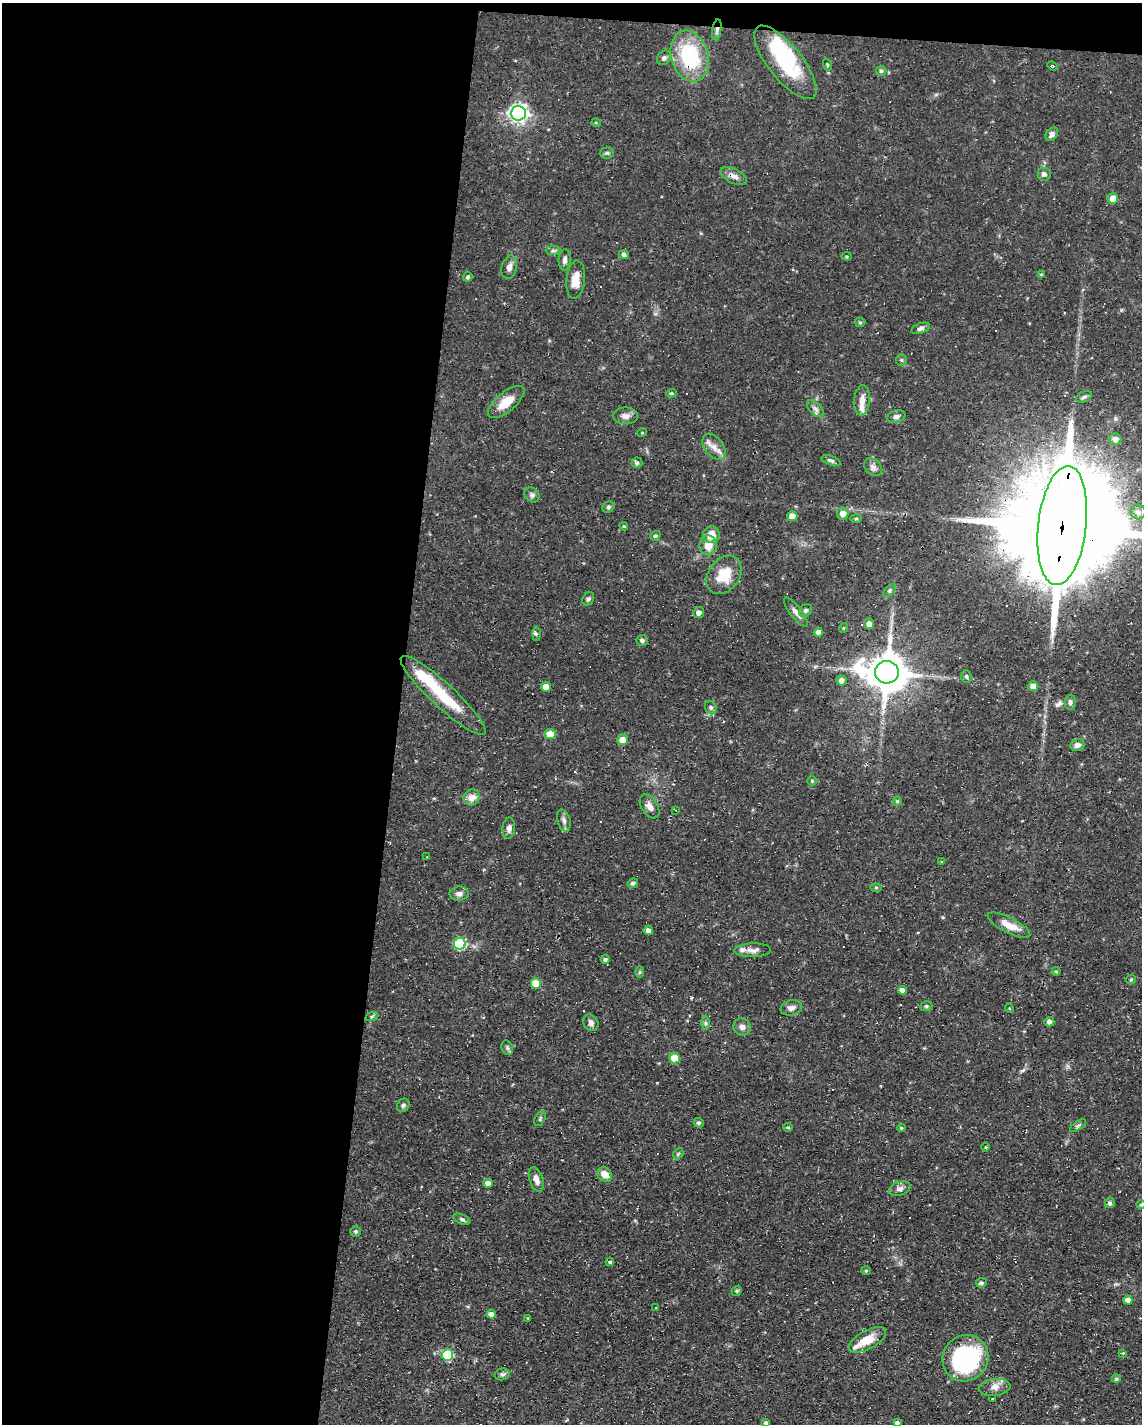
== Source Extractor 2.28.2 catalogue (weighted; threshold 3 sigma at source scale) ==
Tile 1 of 4 x 3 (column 1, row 1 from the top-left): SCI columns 1-1140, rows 3059-4480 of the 4561 x 4584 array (HDU 1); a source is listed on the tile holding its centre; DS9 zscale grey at full resolution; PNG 1144 x 1426 px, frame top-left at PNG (2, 3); each listed source drawn as its Kron ellipse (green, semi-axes under 4 px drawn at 4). Shown black and unused: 36% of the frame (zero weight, under 3 of 4 exposures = <1% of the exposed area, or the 3 px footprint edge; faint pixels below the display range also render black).
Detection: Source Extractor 2.28.2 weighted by HDU 2 'WHT'; one run over the whole footprint, this tile lists its part. Background 0.0541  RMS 0.0032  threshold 0.0144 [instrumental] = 3 sigma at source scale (4.5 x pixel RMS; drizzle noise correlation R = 1.50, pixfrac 1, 0.05/0.05 arcsec/px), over >= 5 px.
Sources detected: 157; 3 inside a brighter object's white glare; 14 cosmic-ray / hot-pixel residue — neither listed nor drawn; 3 inside a brighter listed object's ellipse — not listed separately; the other 137 listed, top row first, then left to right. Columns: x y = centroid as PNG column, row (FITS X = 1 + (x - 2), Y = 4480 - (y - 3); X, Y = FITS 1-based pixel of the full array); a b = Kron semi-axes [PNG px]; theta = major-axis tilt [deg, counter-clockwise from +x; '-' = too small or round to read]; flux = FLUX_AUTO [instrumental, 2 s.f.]
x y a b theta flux
717 30 10 4 82 0.93
690 56 26 18 -73 24
664 58 8 6 50 0.97
785 62 45 17 -51 24
827 65 6 4 -71 0.41
1052 66 5 4 - 0.4
881 71 5 5 - 0.55
518 113 7 7 - 140
596 123 5 3 - 0.28
1052 134 7 5 49 1.5
607 153 7 5 1 0.61
1044 174 7 7 - 1
734 176 14 7 -27 1.9
1113 198 5 5 - 4.5
553 251 7 4 0 0.68
624 255 5 4 - 0.87
847 256 5 3 - 0.36
565 260 10 6 86 1.3
509 267 12 7 76 1.9
1041 274 4 3 - 0.37
468 277 5 4 - 0.61
576 280 19 9 85 4.5
860 322 5 4 - 0.49
921 328 10 5 19 0.91
901 360 6 5 - 0.59
671 393 5 4 - 0.43
1084 397 8 5 23 0.78
862 400 15 8 86 2.3
506 402 22 9 39 5.4
815 409 10 6 -46 1.2
625 416 13 8 0 1.9
896 417 9 6 17 1
642 433 5 3 - 0.26
1115 439 6 6 - 2.5
714 447 15 9 -52 2.7
831 460 10 4 -18 0.74
637 463 5 5 - 0.88
873 467 10 7 -44 1.3
532 495 8 7 - 0.91
608 507 6 5 - 0.57
1138 512 7 7 - 1.7
843 514 6 6 - 3.2
792 516 5 5 - 4.8
856 518 5 3 - 0.36
1062 525 60 24 83 16000
624 526 4 4 - 0.34
711 535 8 8 - 4.1
655 536 5 4 - 0.59
708 545 10 9 - 4
724 575 21 15 53 8.5
889 590 8 5 45 0.62
588 599 7 5 60 0.76
806 610 7 5 46 0.71
796 612 18 6 -52 1.6
699 613 5 5 - 1.6
869 624 5 5 - 2.5
843 628 5 3 - 0.26
818 632 4 4 - 1.6
536 634 7 4 89 0.62
642 640 6 5 - 0.74
887 672 12 11 - 1100
966 676 6 5 - 0.57
841 681 5 5 - 1.9
1033 686 5 5 - 3.4
546 687 5 5 - 3.3
443 695 56 12 -43 15
1070 702 7 5 90 0.9
711 708 7 5 -58 0.76
550 734 5 5 - 4.9
622 740 5 5 - 3.5
1077 745 7 6 - 1.4
812 781 4 4 - 0.45
472 797 8 8 - 3
897 801 4 4 - 0.45
650 806 13 8 -57 2
676 810 3 2 - 0.21
564 820 11 6 -75 1.3
509 828 10 6 85 1.6
427 857 3 2 - 0.21
942 862 3 3 - 0.31
633 883 5 5 - 0.76
876 888 5 3 - 0.36
459 894 9 7 3 1.4
1009 925 23 7 -27 4.8
648 930 5 4 - 1.6
460 944 6 5 - 23
753 950 18 7 2 1.8
605 959 4 4 - 0.84
1056 971 4 4 - 0.35
640 972 6 4 89 0.4
1131 979 5 4 - 0.39
536 983 5 5 - 5.8
902 990 4 4 - 1.9
926 1006 6 4 19 0.51
791 1008 11 7 14 1.5
1009 1008 4 3 - 0.29
372 1016 7 4 20 0.48
1049 1022 5 4 - 1.3
591 1023 9 7 -59 1.2
705 1023 7 4 -90 0.62
742 1027 9 8 - 1.5
507 1048 7 5 -69 0.75
674 1058 5 5 - 7.4
403 1105 7 6 - 0.71
540 1119 8 5 64 0.6
699 1123 5 4 - 0.63
1078 1126 9 4 34 0.62
788 1127 4 4 - 0.45
901 1128 4 3 - 0.37
986 1147 4 3 - 0.28
678 1154 6 4 47 0.47
605 1174 8 6 -39 3.2
536 1179 13 6 -70 2.1
488 1183 5 4 - 2.3
900 1189 11 6 18 1.3
1110 1203 5 4 - 0.87
1141 1205 4 4 - 0.35
462 1219 9 4 -24 0.7
356 1231 5 5 - 0.59
610 1262 4 3 - 0.56
866 1271 4 4 - 0.38
981 1283 5 4 - 0.74
737 1291 5 4 - 0.45
1128 1300 4 4 - 2.3
655 1307 3 3 - 5.9
491 1314 4 4 - 1.7
528 1318 4 2 - 0.22
867 1340 21 9 28 6.5
1123 1353 4 4 - 0.3
447 1355 6 5 - 20
965 1358 24 22 49 44
502 1374 7 6 - 0.94
1116 1378 4 4 - 0.68
995 1387 16 8 5 2.4
992 1398 3 2 - 0.31
766 1423 4 4 - 0.84
897 1423 4 4 - 1
Overlapping masked pixels (flux is a lower limit): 4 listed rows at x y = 717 30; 690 56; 1062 525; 887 672
Isophote crosses this tile's border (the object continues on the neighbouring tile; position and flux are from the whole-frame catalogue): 4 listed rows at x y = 1062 525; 1141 1205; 766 1423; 897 1423